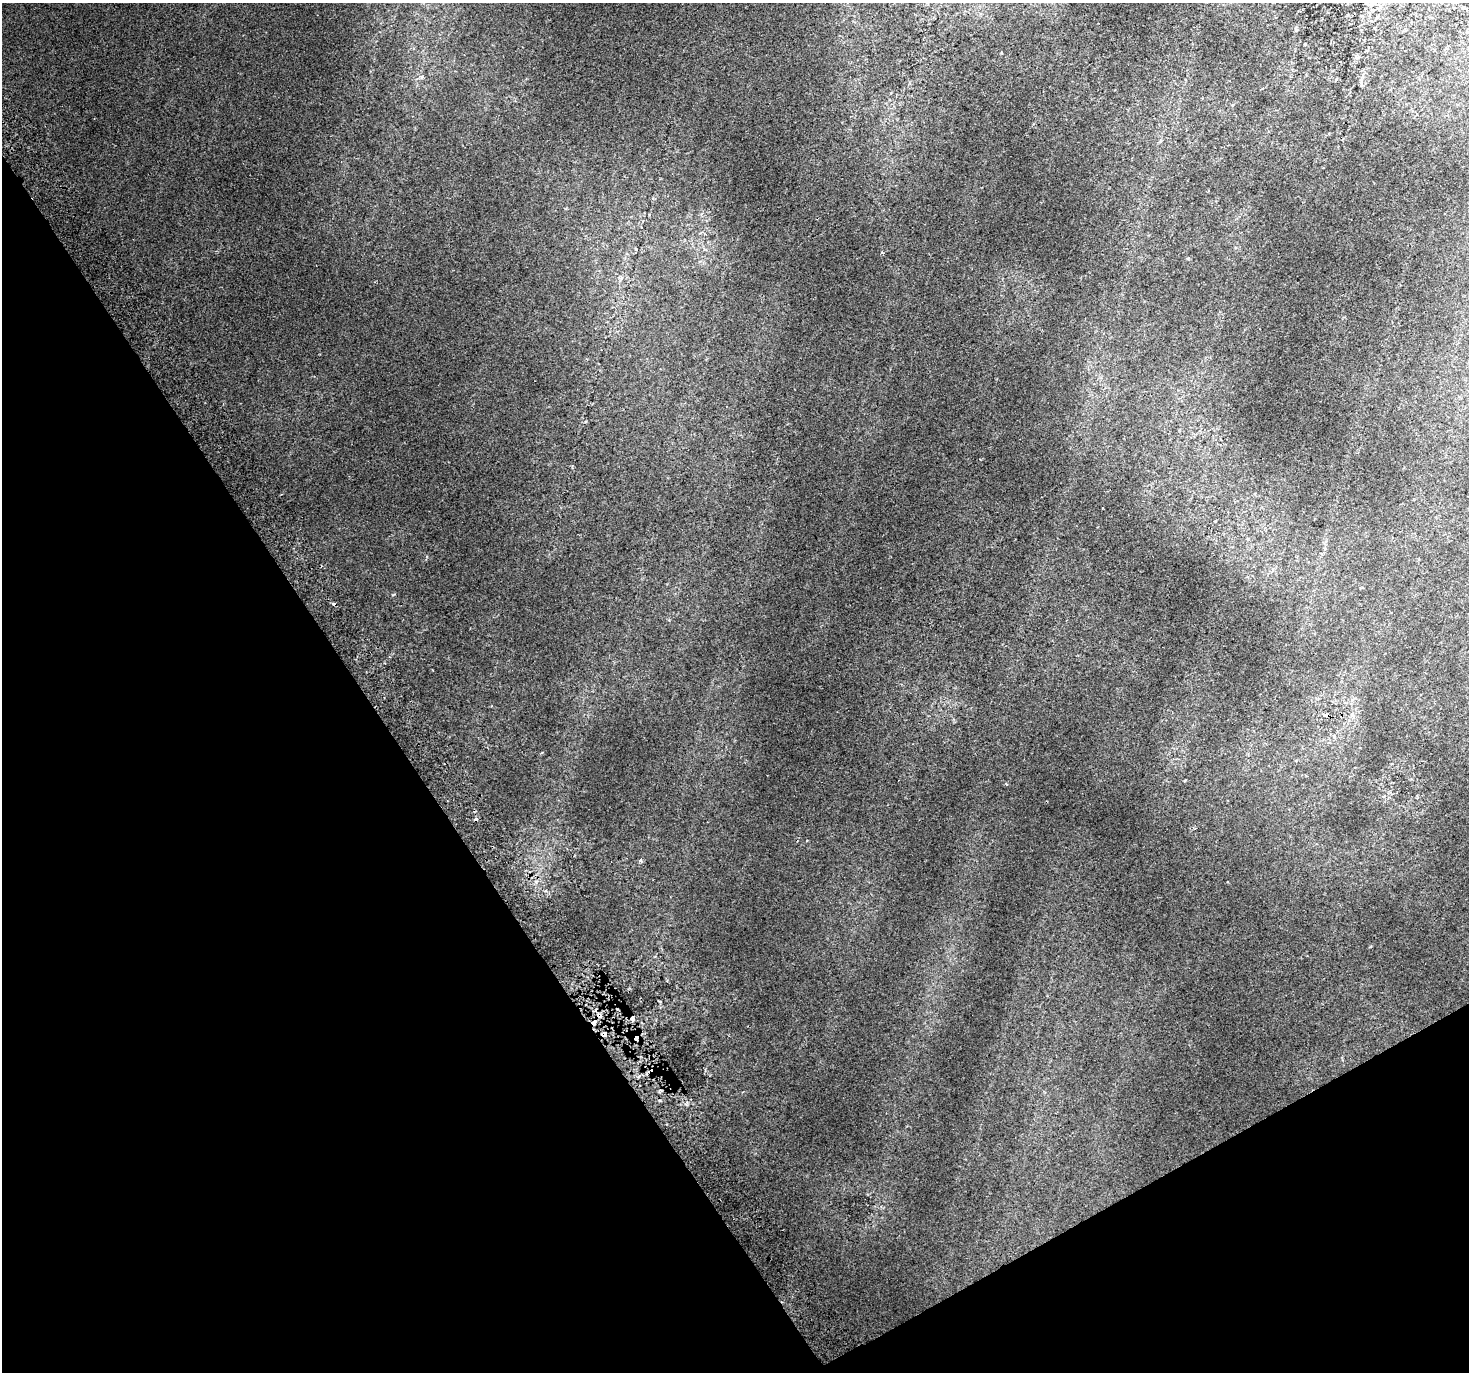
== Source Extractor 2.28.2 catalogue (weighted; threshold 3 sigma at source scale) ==
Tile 14 of 4 x 4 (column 2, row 4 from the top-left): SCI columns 1508-2974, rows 199-1568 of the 5943 x 5816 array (HDU 1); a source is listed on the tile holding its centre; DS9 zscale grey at full resolution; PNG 1471 x 1374 px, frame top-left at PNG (2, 3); no overlay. Shown black and unused: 31% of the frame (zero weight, under 2 of 3 exposures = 3% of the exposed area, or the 3 px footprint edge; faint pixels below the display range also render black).
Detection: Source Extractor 2.28.2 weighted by HDU 2 'WHT'; one run over the whole footprint, this tile lists its part. Background 0.00701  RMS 0.0058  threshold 0.0261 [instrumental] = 3 sigma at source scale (4.5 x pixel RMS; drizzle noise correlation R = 1.50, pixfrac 1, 0.0396/0.0396 arcsec/px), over >= 5 px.
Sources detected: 12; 5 cosmic-ray / hot-pixel residue — not listed; the other 7 listed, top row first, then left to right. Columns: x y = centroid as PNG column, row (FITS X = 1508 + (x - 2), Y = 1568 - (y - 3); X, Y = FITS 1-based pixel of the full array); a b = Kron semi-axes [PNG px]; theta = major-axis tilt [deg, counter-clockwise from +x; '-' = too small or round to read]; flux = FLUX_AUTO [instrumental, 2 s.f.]
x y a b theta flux
1296 30 6 3 -19 0.66
1326 715 7 5 16 1.4
1352 715 7 4 1 1.1
1007 784 4 3 - 0.66
641 860 5 4 - 0.85
594 1022 10 5 72 2.3
604 1034 5 4 - 2.2
Overlapping masked pixels (flux is a lower limit): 3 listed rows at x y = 1326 715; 594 1022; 604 1034